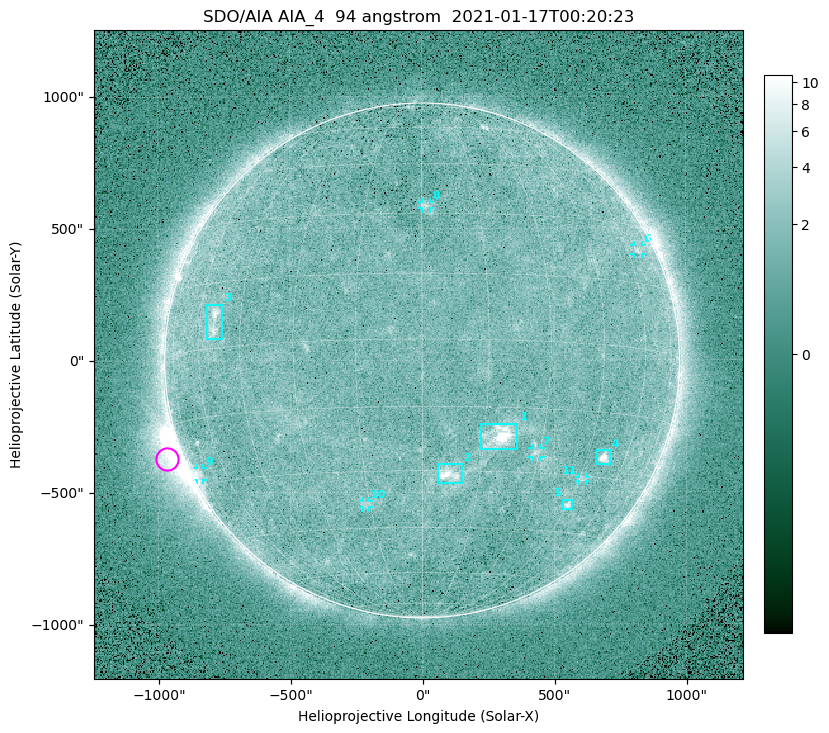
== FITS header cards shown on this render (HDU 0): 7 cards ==
TELESCOP= 'SDO/AIA '
INSTRUME= 'AIA_4   '
WAVELNTH=                   94
WAVEUNIT= 'angstrom'
DATE-OBS= '2021-01-17T00:20:23.12'
CTYPE1  = 'HPLN-TAN'
CTYPE2  = 'HPLT-TAN'

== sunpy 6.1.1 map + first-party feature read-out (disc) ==
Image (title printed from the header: SDO/AIA AIA_4  94 angstrom  2021-01-17T00:20:23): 512 x 512 px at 4.8 arcsec/px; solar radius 976 arcsec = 203 px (full disc in frame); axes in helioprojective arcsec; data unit not stated in the header (colour bar unlabelled)
Orientation: roll -0.138 deg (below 1 deg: not rotated)
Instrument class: DISC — disc imager (sunpy class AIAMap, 94 A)
Bright regions (active regions / flare kernels): reference = the median radial profile (limb darkening/brightening removed); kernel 5 px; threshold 5 sigma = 1.91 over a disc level ~1.63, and >= 1.15x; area >= 9 px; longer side >= 5 px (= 24 arcsec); searched inside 0.97 R_sun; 11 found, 11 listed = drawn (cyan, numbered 1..; 6 of them under ~33 arcsec drawn as corner ticks so the feature stays visible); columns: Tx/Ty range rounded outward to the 10 arcsec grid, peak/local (2 s.f.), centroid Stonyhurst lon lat
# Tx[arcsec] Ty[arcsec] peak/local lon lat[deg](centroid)
1 220..360 -340..-240 11 +19 -22
2 50..150 -470..-390 5.9 +7 -31
3 -820..-750 80..220 4.9 -54 +6
4 660..710 -400..-340 7.9 +51 -25
5 530..570 -570..-530 4.2 +45 -37
6 800..840 400..440 2.6 +66 +23
7 420..450 -370..-330 2.8 +29 -25
8 0..30 570..600 2.8 +1 +32
9 -860..-830 -450..-400 3 -75 -27
10 -230..-200 -560..-530 2.4 -16 -38
11 590..620 -460..-440 2.7 +46 -31
Off-limb structures (1.02-1.3 R_sun): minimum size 50 px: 4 found; the strongest spans PA ~95..130 deg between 1.02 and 1.22 R_sun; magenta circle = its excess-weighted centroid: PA ~110 deg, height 1.06 R_sun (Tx ~-970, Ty ~-370 arcsec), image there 5.6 x the reference